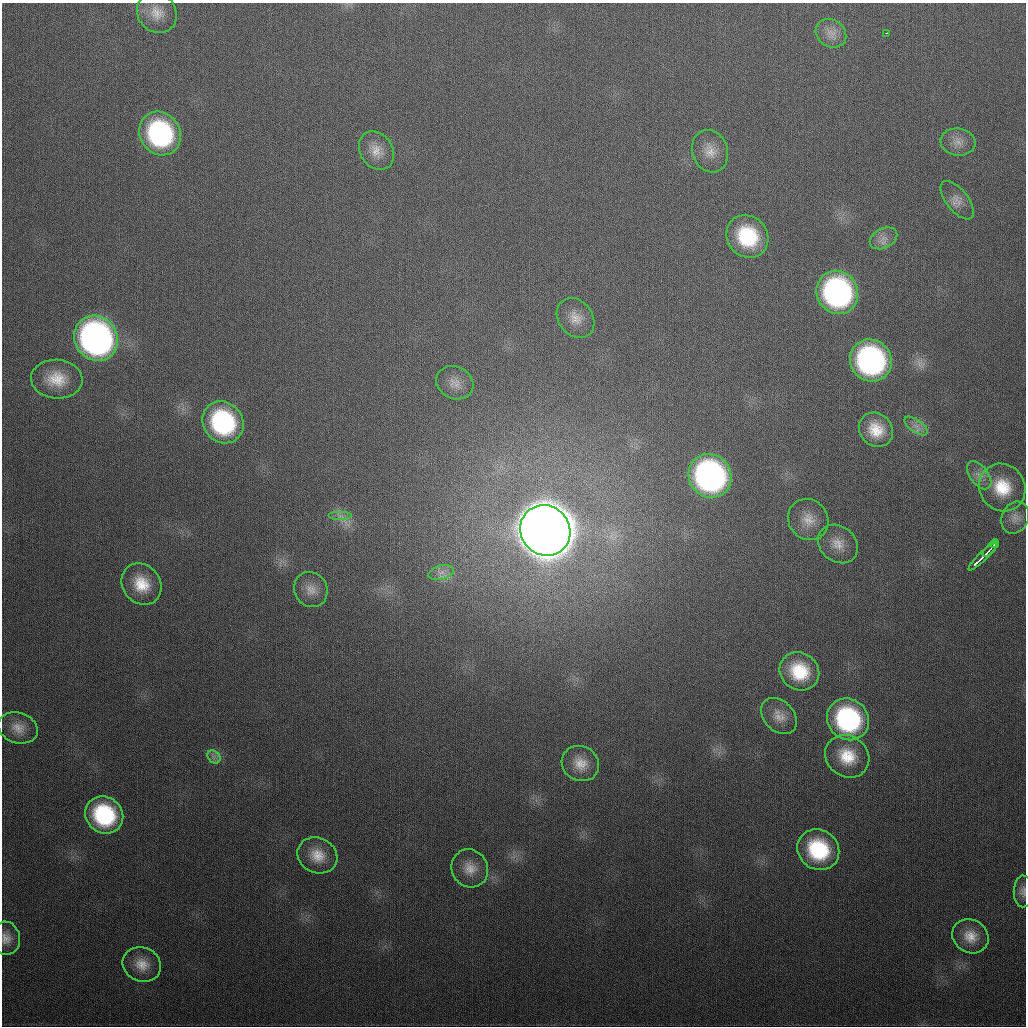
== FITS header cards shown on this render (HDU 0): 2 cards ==
NAXIS1  =                 1024
NAXIS2  =                 1024

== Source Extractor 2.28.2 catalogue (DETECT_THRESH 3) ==
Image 1024 x 1024 px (HDU 0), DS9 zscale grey, 1 PNG px = 1 image px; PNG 1028 x 1028 px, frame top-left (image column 1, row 1024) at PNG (2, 3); each listed source drawn as its Kron ellipse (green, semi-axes under 4 px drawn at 4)
Background 338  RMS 13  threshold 39.4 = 3 sigma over >= 5 px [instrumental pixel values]
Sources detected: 48; all 48 listed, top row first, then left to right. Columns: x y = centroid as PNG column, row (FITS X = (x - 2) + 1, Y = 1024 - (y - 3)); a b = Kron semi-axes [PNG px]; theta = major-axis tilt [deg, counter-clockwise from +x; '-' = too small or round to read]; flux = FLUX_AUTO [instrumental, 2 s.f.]
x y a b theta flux
157 13 21 19 -50 1.7e+04
831 33 16 13 -34 9.6e+03
887 33 3 2 - 1.7e+03
160 133 22 20 -56 1.4e+05
958 142 17 13 -8 9.7e+03
376 151 20 16 -56 1.4e+04
710 151 21 17 -72 1.5e+04
957 200 23 11 -51 9.4e+03
747 236 22 20 -47 6.1e+04
883 238 14 10 27 7.7e+03
837 292 22 20 -60 2.4e+05
576 318 21 17 -52 1.5e+04
96 338 23 21 -56 4.2e+05
871 360 21 20 - 2.3e+05
57 379 26 19 -3 2.7e+04
455 383 19 16 -27 1.2e+04
223 422 22 19 -50 1.2e+05
916 426 13 6 -36 5.6e+03
876 430 18 16 -45 2.2e+04
979 475 16 9 -52 8.3e+03
710 476 22 21 - 3.1e+05
1002 487 24 22 -55 3.6e+04
340 516 12 4 0 4.1e+03
1015 518 16 13 65 8.6e+03
808 520 21 19 -50 1.7e+04
545 530 26 24 -48 6.5e+06
838 544 21 17 -40 1.6e+04
995 544 4 3 - 1.4e+03
990 549 10 2 47 5.7e+03
982 557 19 3 44 1.3e+04
441 573 13 7 14 6.0e+03
141 584 22 18 -52 2.6e+04
311 590 18 16 -58 1.2e+04
799 671 20 18 -34 4.1e+04
779 716 20 15 -46 1.2e+04
848 719 22 20 -43 1.3e+05
18 728 20 15 -18 1.3e+04
847 756 23 20 -36 2.9e+04
214 757 7 5 -45 3.3e+03
580 764 19 17 -30 1.6e+04
104 815 20 18 -37 8.5e+04
818 850 22 19 -39 7.1e+04
317 855 20 17 -27 1.9e+04
470 868 19 18 - 1.5e+04
1023 891 16 9 89 5.4e+03
970 936 19 16 -32 1.6e+04
6 938 16 14 -82 1.0e+04
142 964 19 17 -21 1.6e+04
At the frame edge (FLAGS 8, measured only in part): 2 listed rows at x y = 1023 891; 6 938